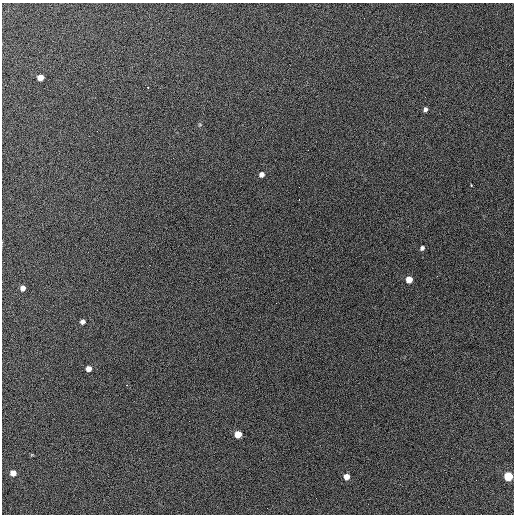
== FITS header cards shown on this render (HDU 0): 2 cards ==
NAXIS1  =                  512 / Axis length
NAXIS2  =                  512 / Axis length

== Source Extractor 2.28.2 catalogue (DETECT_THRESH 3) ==
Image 512 x 512 px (HDU 0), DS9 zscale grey, 1 PNG px = 1 image px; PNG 516 x 516 px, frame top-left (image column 1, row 512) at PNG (2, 3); no overlay
Background 765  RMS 28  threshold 85.3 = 3 sigma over >= 5 px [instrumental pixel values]
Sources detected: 17; all 17 listed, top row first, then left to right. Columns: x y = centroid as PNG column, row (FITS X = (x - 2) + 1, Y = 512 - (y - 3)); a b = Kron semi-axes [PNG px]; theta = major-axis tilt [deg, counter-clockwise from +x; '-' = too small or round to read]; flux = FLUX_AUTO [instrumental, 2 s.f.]
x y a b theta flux
364 18 3 2 - 1500
40 77 5 5 - 21000
148 87 2 2 - 1100
425 109 6 4 65 4800
200 125 6 4 -19 2100
261 174 6 5 - 8400
471 185 3 3 - 5400
299 200 2 2 - 1200
422 248 5 4 - 4500
409 279 5 5 - 23000
23 288 5 4 - 9700
82 322 5 4 - 7400
89 369 5 5 - 13000
238 434 5 5 - 31000
13 473 5 5 - 15000
346 476 5 5 - 15000
508 476 6 5 - 90000
At the frame edge (FLAGS 8, measured only in part): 1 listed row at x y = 508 476